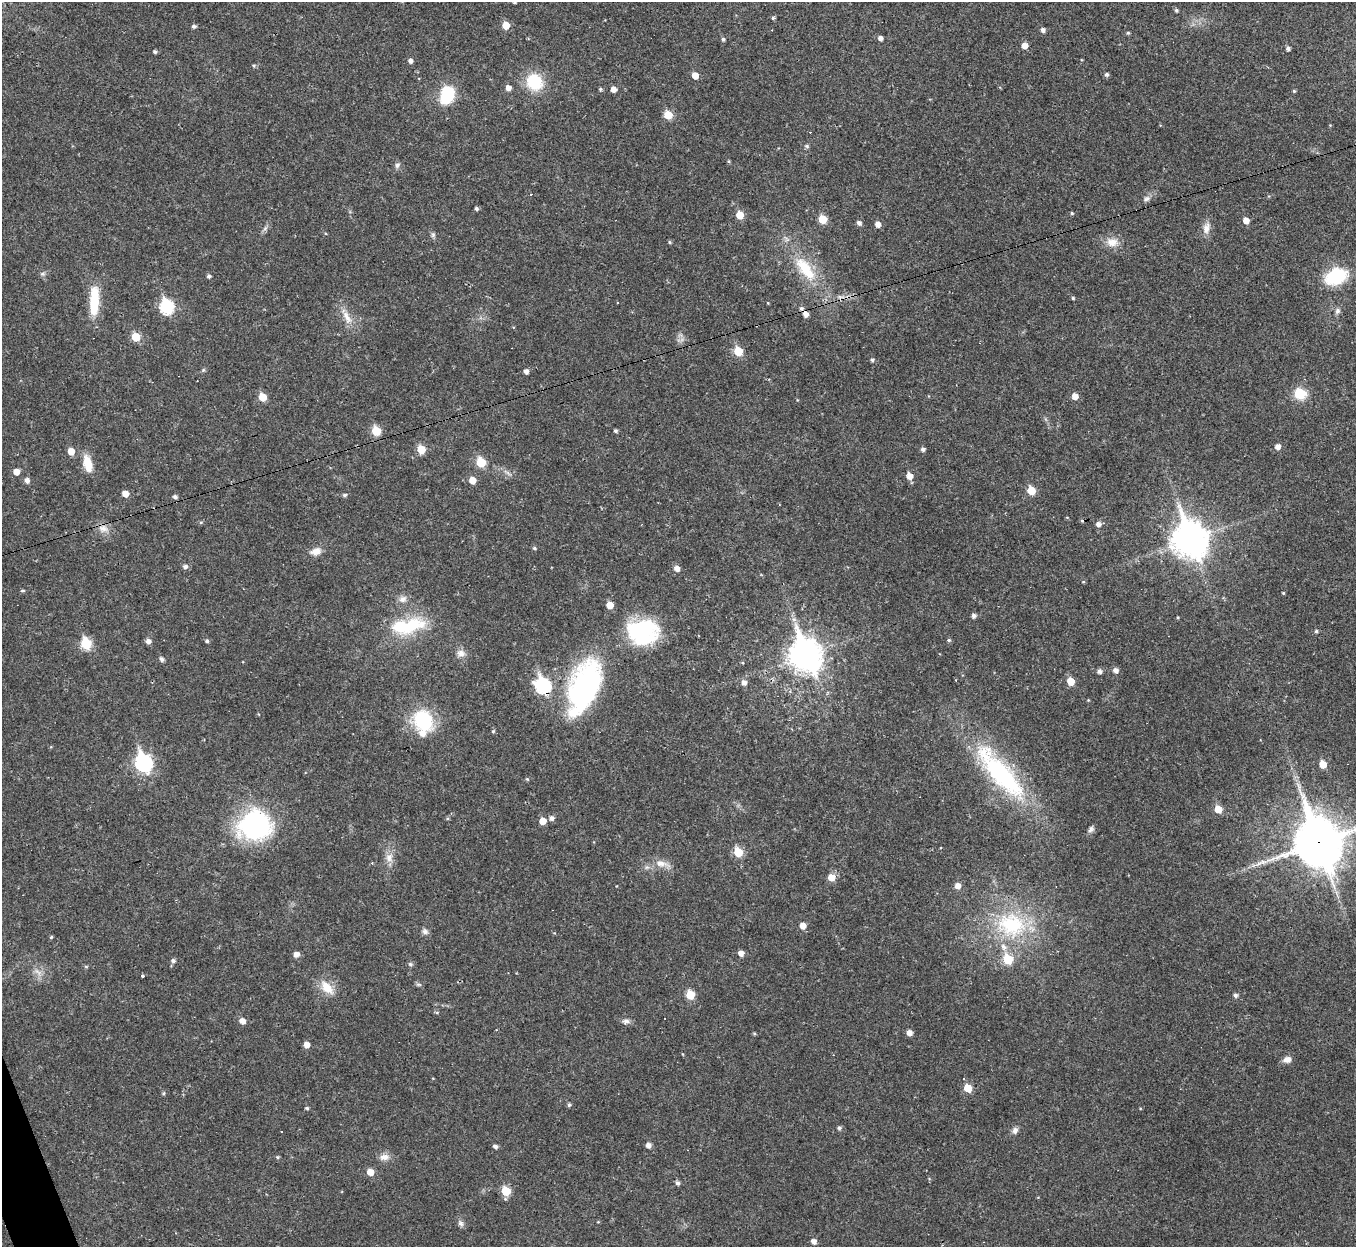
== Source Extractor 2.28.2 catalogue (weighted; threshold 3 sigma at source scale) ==
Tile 7 of 4 x 4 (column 3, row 2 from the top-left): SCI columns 2707-4060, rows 2634-3878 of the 5413 x 5393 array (HDU 1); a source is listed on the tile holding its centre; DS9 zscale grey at full resolution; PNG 1358 x 1249 px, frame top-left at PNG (2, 2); no overlay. Shown black and unused: <1% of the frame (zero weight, under 2 of 3 exposures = <1% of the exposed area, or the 3 px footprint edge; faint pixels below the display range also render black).
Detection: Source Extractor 2.28.2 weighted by HDU 2 'WHT'; one run over the whole footprint, this tile lists its part. Background 0.0387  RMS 0.0048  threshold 0.0214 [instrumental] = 3 sigma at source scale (4.5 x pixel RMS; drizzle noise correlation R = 1.50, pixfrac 1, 0.05/0.05 arcsec/px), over >= 5 px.
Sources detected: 174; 1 inside a brighter object's white glare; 4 cosmic-ray / hot-pixel residue — not listed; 5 inside a brighter listed object's ellipse — not listed separately; the other 164 listed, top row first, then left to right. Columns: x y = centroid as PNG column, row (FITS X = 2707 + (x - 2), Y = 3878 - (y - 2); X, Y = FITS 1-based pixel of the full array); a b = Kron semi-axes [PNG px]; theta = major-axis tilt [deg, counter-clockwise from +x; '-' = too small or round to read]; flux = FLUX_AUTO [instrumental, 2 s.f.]
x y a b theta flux
515 3 5 3 - 0.46
1176 10 5 4 - 0.89
773 18 5 5 - 0.75
506 25 5 5 - 7.3
194 26 5 4 - 1.3
1043 30 5 5 - 1.7
1128 33 4 4 - 0.68
880 38 5 4 - 1.9
723 39 5 5 - 0.91
1025 46 5 5 - 3.9
1288 48 5 4 - 1.4
155 52 4 4 - 0.87
410 61 5 5 - 1.6
254 66 5 5 - 0.78
1106 74 5 5 - 1.1
695 75 5 5 - 5.3
534 82 17 15 -49 19
508 88 5 5 - 2.9
600 89 5 4 - 0.72
613 89 5 5 - 2.8
1294 91 4 4 - 0.64
447 93 14 13 - 19
668 115 6 5 - 12
807 146 7 5 -21 0.82
728 161 5 3 - 0.54
397 165 8 6 54 1.3
1146 199 11 6 33 1.8
476 208 4 4 - 0.9
1072 213 4 4 - 0.61
740 215 6 5 - 7.9
822 219 6 5 - 11
1246 220 5 5 - 3.9
859 223 5 5 - 1.7
878 224 5 5 - 3.1
265 228 8 5 46 1.2
1206 228 17 9 75 3.9
433 235 8 6 -76 1.1
670 242 5 4 - 0.63
1112 242 17 12 -5 5.6
805 269 42 17 -53 22
42 274 8 6 0 1.1
209 276 5 5 - 1.1
1336 276 17 12 23 32
1073 298 4 4 - 0.6
94 301 35 10 88 17
768 303 4 3 - 0.38
167 307 7 7 - 59
801 308 6 5 - 1.3
1338 311 8 7 - 1.5
806 314 5 5 - 2.9
347 317 23 9 -63 5.7
136 337 6 5 - 13
738 351 6 5 - 14
872 360 6 4 14 0.76
203 370 6 4 72 0.63
526 371 5 4 - 1.9
1300 394 10 9 - 13
1075 396 6 5 - 4.2
262 397 6 5 - 8.8
376 431 6 5 - 14
616 431 4 4 - 0.89
1278 447 5 5 - 2.7
421 449 6 5 - 12
923 449 5 5 - 1.4
71 451 5 5 - 6.4
481 462 6 5 - 17
88 463 20 10 -76 8.3
16 472 5 5 - 4.2
909 476 6 5 - 4.5
27 480 6 5 - 2
472 480 5 5 - 6.1
1031 490 6 5 - 11
125 494 5 5 - 4.3
344 495 5 5 - 0.96
175 497 5 5 - 1.3
201 522 5 3 - 0.59
1098 524 6 5 - 2.1
103 529 15 10 -8 4
1190 539 14 11 -68 830
534 548 5 4 - 0.76
316 551 15 10 17 3.9
185 566 6 5 - 1.6
677 568 6 5 - 3
1083 582 4 3 - 0.42
22 591 5 4 - 0.68
1283 593 4 3 - 0.46
403 599 11 9 23 2.8
610 605 5 5 - 6
974 616 5 5 - 1.6
1178 617 4 3 - 0.44
401 627 35 18 -5 23
1316 631 5 4 - 0.75
643 632 36 28 -1 42
949 640 5 4 - 0.76
148 641 6 5 - 2.2
207 641 5 4 - 0.85
86 644 6 6 - 31
461 653 12 9 -12 2.9
805 655 13 10 -67 650
162 659 6 5 - 1.4
1115 670 6 5 - 2.1
1099 671 5 5 - 1.8
1071 681 5 5 - 8.9
744 683 6 6 - 2.3
543 686 9 7 -55 69
584 687 58 28 69 99
1088 700 4 3 - 0.4
423 721 21 16 -56 34
493 731 5 5 - 0.66
144 763 9 7 -65 130
1323 764 6 5 - 7
1000 773 90 25 -49 72
527 779 5 4 - 0.51
1218 809 6 5 - 8.2
552 818 6 5 - 1.7
543 821 5 5 - 5.6
255 825 37 32 14 66
1091 829 9 6 50 1.5
1318 842 19 16 -69 1700
738 852 6 5 - 15
389 858 12 10 74 3.9
372 863 4 3 - 0.42
662 864 22 9 -13 5.1
831 877 7 6 - 5.6
958 886 5 5 - 3.1
1011 925 42 35 -16 43
803 926 6 5 - 3.9
425 931 9 7 -43 1.7
51 937 4 4 - 0.6
741 953 5 5 - 3
296 954 6 5 - 2.7
173 961 6 5 - 1.2
410 964 7 5 -3 0.93
86 966 5 4 - 0.53
38 972 13 5 -49 2.3
142 976 3 3 - 1.4
419 984 9 4 -1 0.8
327 987 21 11 -47 7.9
690 995 6 5 - 12
1235 995 5 5 - 1.3
242 1021 6 6 - 3.2
626 1021 10 8 12 1.9
754 1033 4 4 - 0.56
909 1033 5 5 - 2.8
307 1045 5 5 - 3.4
682 1054 4 3 - 0.37
1287 1060 10 8 18 2.8
968 1088 6 5 - 10
164 1093 6 4 88 0.6
569 1105 5 5 - 0.78
307 1108 5 4 - 0.73
839 1128 5 5 - 1.1
1015 1130 9 7 68 1.9
281 1131 3 3 - 1.4
648 1145 5 5 - 2.2
495 1146 5 4 - 1.4
278 1157 5 4 - 0.64
384 1157 15 9 10 3.4
370 1172 6 5 - 5
678 1183 6 5 - 1.4
506 1191 6 5 - 16
598 1222 5 3 - 0.37
461 1223 9 7 -60 1.6
814 1241 5 5 - 2.4
Overlapping masked pixels (flux is a lower limit): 2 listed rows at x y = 543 686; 1318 842
Isophote crosses this tile's border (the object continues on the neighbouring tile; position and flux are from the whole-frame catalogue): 1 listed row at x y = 1318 842